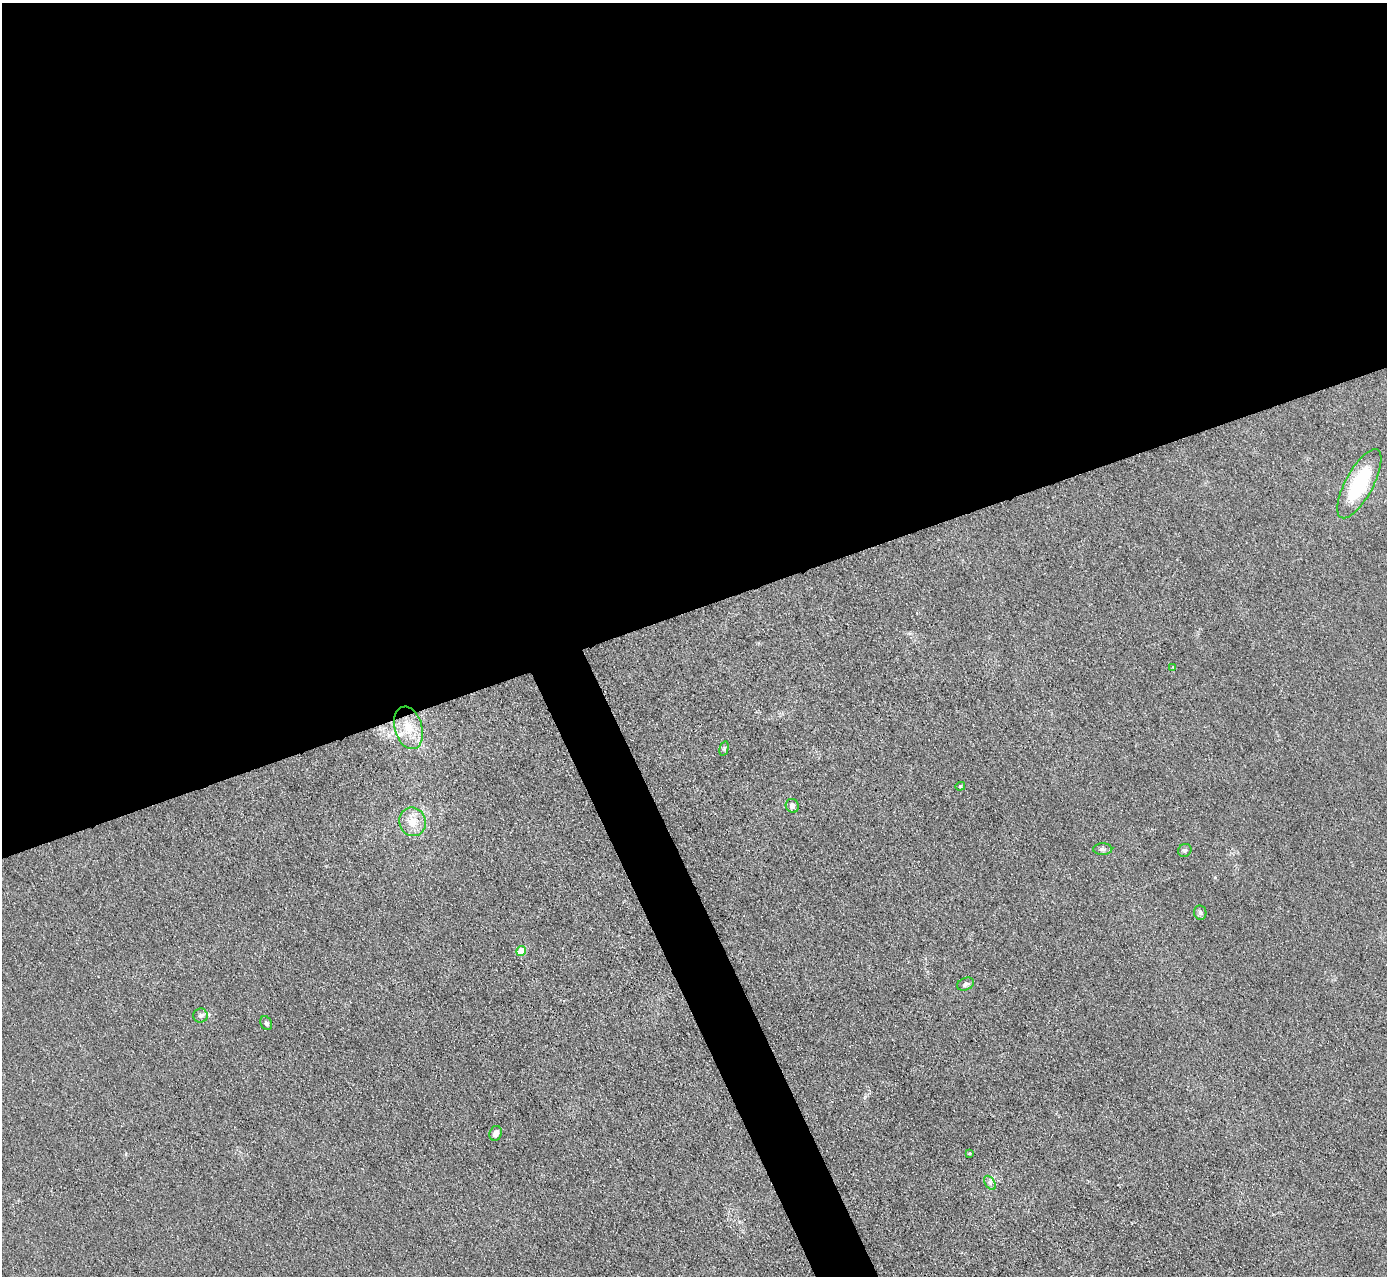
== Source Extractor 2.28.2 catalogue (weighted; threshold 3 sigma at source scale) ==
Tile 2 of 4 x 4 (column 2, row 1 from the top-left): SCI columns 1386-2770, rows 3971-5244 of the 5540 x 5526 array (HDU 1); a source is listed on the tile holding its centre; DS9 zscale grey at full resolution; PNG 1389 x 1278 px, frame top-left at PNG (2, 3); each listed source drawn as its Kron ellipse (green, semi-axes under 4 px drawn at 4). Shown black and unused: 50% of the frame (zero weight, under 3 of 4 exposures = <1% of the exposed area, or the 3 px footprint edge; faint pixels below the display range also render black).
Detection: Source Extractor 2.28.2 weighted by HDU 2 'WHT'; one run over the whole footprint, this tile lists its part. Background 0.0438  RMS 0.0059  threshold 0.0267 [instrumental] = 3 sigma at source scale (4.5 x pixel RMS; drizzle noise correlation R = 1.50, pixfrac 1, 0.05/0.05 arcsec/px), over >= 5 px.
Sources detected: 18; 1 inside a brighter listed object's ellipse — not listed separately; the other 17 listed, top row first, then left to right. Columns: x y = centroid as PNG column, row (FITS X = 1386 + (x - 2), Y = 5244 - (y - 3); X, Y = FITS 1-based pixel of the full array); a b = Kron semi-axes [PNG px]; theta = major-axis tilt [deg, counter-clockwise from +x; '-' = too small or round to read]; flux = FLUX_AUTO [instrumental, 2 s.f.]
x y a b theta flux
1359 484 38 14 61 43
1173 667 3 3 - 0.41
408 728 22 13 -74 12
724 749 7 4 76 0.9
960 786 5 4 - 0.74
792 806 7 6 - 2.2
412 822 14 13 - 9.5
1103 849 9 6 1 1.7
1185 850 7 6 - 1.3
1200 913 7 6 - 1.6
521 951 5 5 - 17
965 984 9 6 24 1.8
200 1016 7 7 - 1.7
266 1023 7 5 -62 1.4
496 1133 7 6 - 2.9
969 1153 4 3 - 0.68
990 1183 8 5 -57 1.6